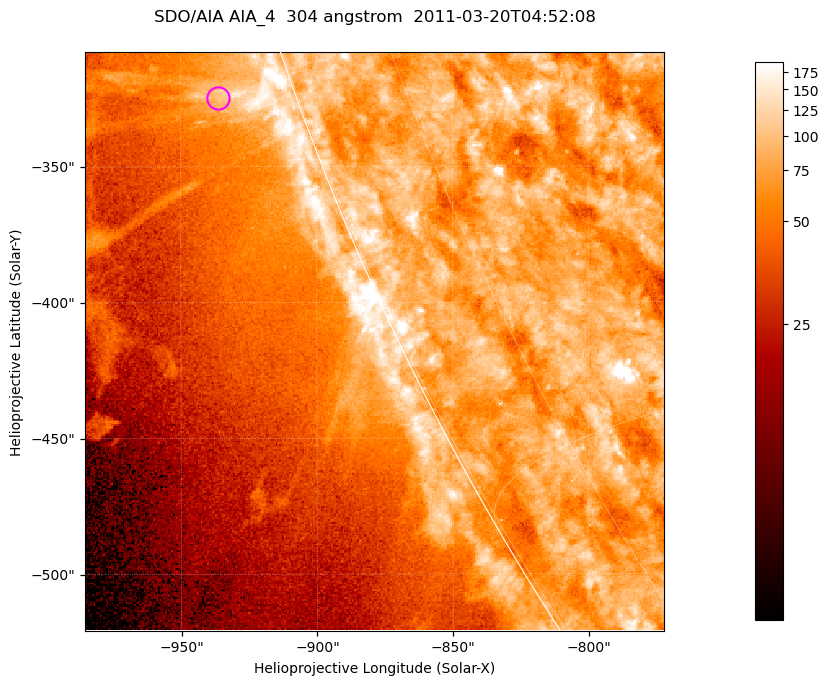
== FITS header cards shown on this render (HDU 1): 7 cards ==
TELESCOP= 'SDO/AIA '           / For AIA: SDO/AIA
INSTRUME= 'AIA_4   '           / For AIA: AIA_ATA1, AIA_ATA2, AIA_ATA3 or AIA_AT
WAVELNTH=                  304 / [angstrom] Wavelength
WAVEUNIT= 'angstrom'           / Wavelength unit: angstrom
DATE-OBS= '2011-03-20T04:52:08.124' / [ISO] Date when observation started; ISO 8
CTYPE1  = 'HPLN-TAN'           / CTYPE1; Typically HPLN
CTYPE2  = 'HPLT-TAN'           / CTYPE2; Typically HPLT

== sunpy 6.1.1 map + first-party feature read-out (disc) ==
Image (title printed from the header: SDO/AIA AIA_4  304 angstrom  2011-03-20T04:52:08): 355 x 355 px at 0.6 arcsec/px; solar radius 964 arcsec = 1606 px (partial field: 0.7% of the solar disc is inside the frame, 45% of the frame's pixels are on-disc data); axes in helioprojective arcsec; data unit not stated in the header (colour bar unlabelled)
Orientation: roll -0.132 deg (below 1 deg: not rotated)
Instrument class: DISC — disc imager (sunpy class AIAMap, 304 A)
Bright regions (active regions / flare kernels): reference = the on-disc median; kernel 3 px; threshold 5 sigma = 109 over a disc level ~79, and >= 1.15x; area >= 126 px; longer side >= 4 px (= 2.4 arcsec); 0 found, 0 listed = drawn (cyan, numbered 1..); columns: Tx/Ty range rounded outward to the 2 arcsec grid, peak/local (2 s.f.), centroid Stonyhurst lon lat
Off-limb structures (1.02-1.3 R_sun): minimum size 63 px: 8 found; the strongest spans PA ~110 deg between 1.02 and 1.04 R_sun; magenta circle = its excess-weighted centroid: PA ~110 deg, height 1.03 R_sun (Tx ~-936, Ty ~-324 arcsec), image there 1.9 x the reference